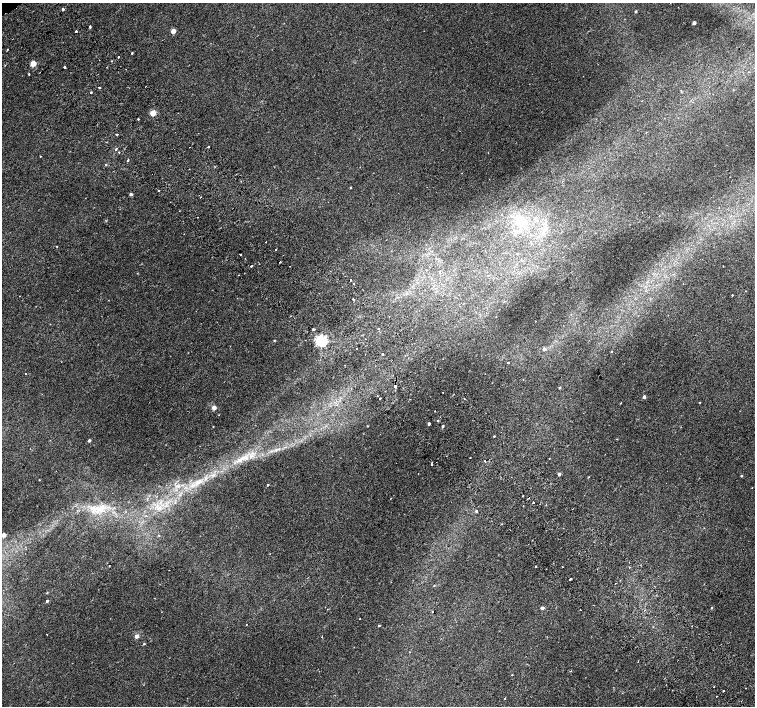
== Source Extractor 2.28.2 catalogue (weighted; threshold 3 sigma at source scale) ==
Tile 6 of 4 x 4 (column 2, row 2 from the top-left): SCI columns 1557-3062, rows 3080-4487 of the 6118 x 6093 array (HDU 1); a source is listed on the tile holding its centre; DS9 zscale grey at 2 x 2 block average (1 PNG px = mean of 2 x 2 image px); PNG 757 x 708 px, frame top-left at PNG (2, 3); no overlay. Shown black and unused: <1% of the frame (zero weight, under 2 of 3 exposures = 3% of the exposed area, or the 3 px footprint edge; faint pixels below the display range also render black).
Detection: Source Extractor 2.28.2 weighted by HDU 2 'WHT'; one run over the whole footprint, this tile lists its part. Background 0.00139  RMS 0.0023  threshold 0.0105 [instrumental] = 3 sigma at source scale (4.5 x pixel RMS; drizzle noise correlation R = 1.50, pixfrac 1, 0.0396/0.0396 arcsec/px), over >= 5 px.
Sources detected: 126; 6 cosmic-ray / hot-pixel residue — not listed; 1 coinciding with a brighter row at this scale — not listed separately; the other 119 listed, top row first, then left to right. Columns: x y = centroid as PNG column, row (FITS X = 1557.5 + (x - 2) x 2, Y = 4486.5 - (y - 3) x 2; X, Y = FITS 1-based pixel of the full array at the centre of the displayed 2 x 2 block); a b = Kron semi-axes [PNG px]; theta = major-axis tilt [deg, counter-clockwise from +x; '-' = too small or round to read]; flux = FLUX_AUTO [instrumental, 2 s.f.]
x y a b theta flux
63 9 2 2 - 1
636 11 2 2 - 0.64
694 23 2 2 - 2.6
90 27 3 2 - 0.64
76 31 2 2 - 4.2
173 31 3 3 - 7.8
7 49 2 2 - 0.29
132 53 2 2 - 0.44
118 57 2 2 - 1
111 61 2 2 - 0.37
33 64 3 3 - 14
65 67 2 2 - 12
126 69 2 2 - 0.93
29 74 2 2 - 0.36
99 88 2 2 - 1.7
91 93 2 2 - 7.2
153 113 3 3 - 15
138 119 2 2 - 1.9
646 132 2 2 - 0.27
117 134 4 2 - 0.3
208 147 2 2 - 1.2
116 149 2 2 - 1.5
40 156 2 2 - 0.28
127 160 2 2 - 2.4
106 165 3 2 - 0.37
350 187 2 2 - 0.41
158 190 2 2 - 0.71
131 194 3 3 - 1.4
520 221 8 4 -61 3.1
266 242 2 2 - 0.65
57 246 2 2 - 0.28
276 249 2 2 - 2
517 253 2 2 - 0.25
241 254 2 2 - 1.1
283 255 2 2 - 0.21
280 262 2 2 - 0.44
251 266 2 2 - 0.66
439 272 2 2 - 0.54
350 280 2 2 - 2.6
353 283 2 2 - 0.39
745 291 2 2 - 0.21
732 295 2 2 - 1.1
353 299 2 2 - 1.7
313 329 2 2 - 1.4
378 329 2 2 - 0.81
274 341 2 2 - 0.71
321 341 3 3 - 140
356 349 2 2 - 0.3
544 349 3 3 - 2.7
612 351 2 2 - 0.26
382 354 2 2 - 0.47
508 363 2 2 - 1.4
345 365 2 2 - 0.25
26 373 2 2 - 1.1
395 386 2 2 - 11
560 388 3 3 - 0.48
443 392 2 2 - 1.1
377 396 2 2 - 0.37
644 397 3 2 - 1.6
380 398 2 2 - 1.2
464 399 2 2 - 0.32
700 402 2 2 - 0.46
214 408 2 2 - 6.4
435 411 2 2 - 1.1
438 421 2 2 - 1.2
429 424 2 2 - 1.3
367 426 2 2 - 0.26
443 426 2 2 - 0.87
494 436 2 2 - 0.81
89 440 2 2 - 1.6
470 458 2 2 - 0.33
549 458 2 2 - 0.35
239 460 10 5 23 3.9
485 461 2 2 - 0.62
432 464 2 2 - 2
559 474 3 3 - 1.4
741 476 3 2 - 0.56
589 477 2 2 - 0.3
39 480 2 2 - 0.21
198 482 15 6 24 6
268 485 3 2 - 0.46
177 486 4 2 - 0.75
523 496 2 2 - 0.63
528 498 2 2 - 0.31
175 502 3 2 - 0.61
533 502 2 2 - 3.3
540 504 2 2 - 0.17
98 509 10 8 2 6.1
476 511 3 2 - 0.83
146 516 2 2 - 0.29
501 524 2 2 - 0.68
563 528 2 2 - 1.2
3 535 3 2 - 5.8
579 553 2 2 - 0.35
109 566 2 2 - 0.29
536 566 2 2 - 1.3
562 567 2 2 - 0.97
629 567 2 2 - 0.28
569 579 2 2 - 1.7
434 585 2 2 - 0.3
654 586 2 2 - 0.33
47 593 3 2 - 0.28
47 601 3 2 - 1.1
542 608 3 3 - 1.6
711 608 3 2 - 0.43
580 610 2 2 - 1
432 611 2 2 - 0.21
360 619 2 2 - 0.6
246 624 2 2 - 0.21
379 626 3 2 - 0.38
47 634 2 2 - 1.1
137 636 3 2 - 4.8
144 644 3 2 - 0.47
638 661 2 2 - 0.4
570 671 3 2 - 0.29
512 675 2 2 - 0.37
723 691 2 2 - 2.1
716 696 2 2 - 0.22
504 698 2 2 - 2.3
Overlapping masked pixels (flux is a lower limit): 1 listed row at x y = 395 386
Diffuse or blended objects may show on this block-average render without a row.